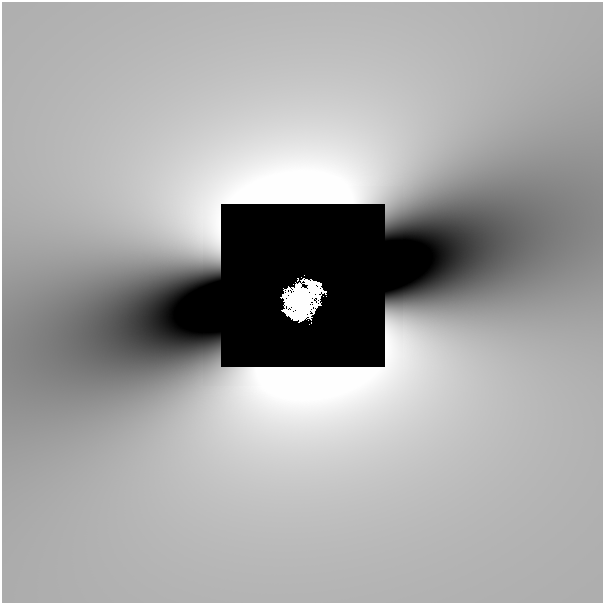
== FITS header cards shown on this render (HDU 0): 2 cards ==
NAXIS1  =                  601
NAXIS2  =                  601

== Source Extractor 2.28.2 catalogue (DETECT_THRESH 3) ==
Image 601 x 601 px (HDU 0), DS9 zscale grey, 1 PNG px = 1 image px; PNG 605 x 605 px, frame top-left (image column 1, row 601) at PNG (2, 2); no overlay
Background 2.82e-09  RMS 1.2e-09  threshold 3.71e-09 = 3 sigma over >= 5 px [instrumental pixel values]
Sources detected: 6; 3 with non-positive FLUX_AUTO (blend fragments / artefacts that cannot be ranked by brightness) are not listed; the other 3 listed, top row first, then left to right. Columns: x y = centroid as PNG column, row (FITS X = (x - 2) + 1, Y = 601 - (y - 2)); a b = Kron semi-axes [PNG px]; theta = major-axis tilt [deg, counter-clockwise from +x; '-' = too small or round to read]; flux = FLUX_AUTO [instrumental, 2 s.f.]
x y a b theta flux
313 287 23 11 -39 1.8
300 295 36 28 76 14
305 307 14 8 -89 2.5
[3 non-positive-flux detections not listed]